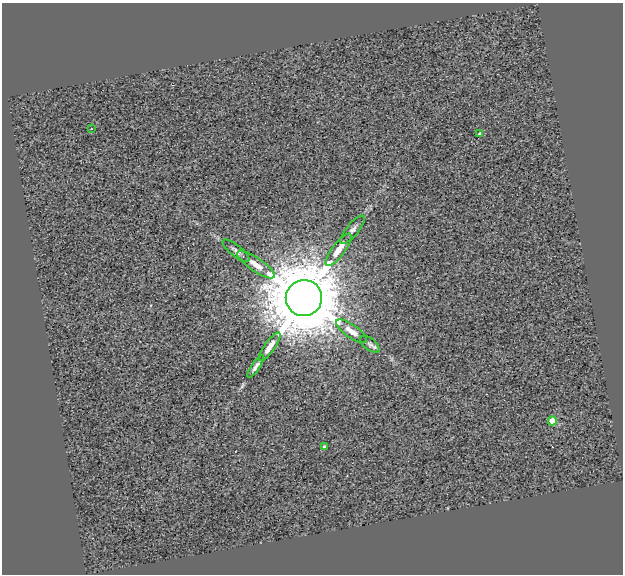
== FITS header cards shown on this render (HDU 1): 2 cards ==
NAXIS1  =                  621
NAXIS2  =                  572

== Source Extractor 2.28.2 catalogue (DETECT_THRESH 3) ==
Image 621 x 572 px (HDU 1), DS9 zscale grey, 1 PNG px = 1 image px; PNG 625 x 576 px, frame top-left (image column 1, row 572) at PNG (2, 3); each listed source drawn as its Kron ellipse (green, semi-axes under 4 px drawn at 4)
Background 0.486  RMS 2.6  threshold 7.85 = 3 sigma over >= 5 px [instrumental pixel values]
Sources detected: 13; all 13 listed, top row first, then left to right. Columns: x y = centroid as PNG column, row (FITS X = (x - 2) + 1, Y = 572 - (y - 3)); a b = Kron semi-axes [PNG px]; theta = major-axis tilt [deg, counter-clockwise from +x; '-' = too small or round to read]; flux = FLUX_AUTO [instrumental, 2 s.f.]
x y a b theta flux
91 129 3 2 - 1.7e+02
480 134 4 3 - 5.2e+02
353 230 18 6 51 8.5e+02
338 250 20 6 53 1.8e+03
236 251 16 5 -39 7.2e+02
256 265 22 7 -34 1.9e+03
304 298 18 18 - 2.0e+06
352 331 18 6 -35 1.5e+03
370 344 11 6 -39 5.7e+02
270 347 17 5 55 1.5e+03
256 366 13 4 56 6.5e+02
552 421 4 4 - 4.4e+03
324 447 4 4 - 3.6e+02